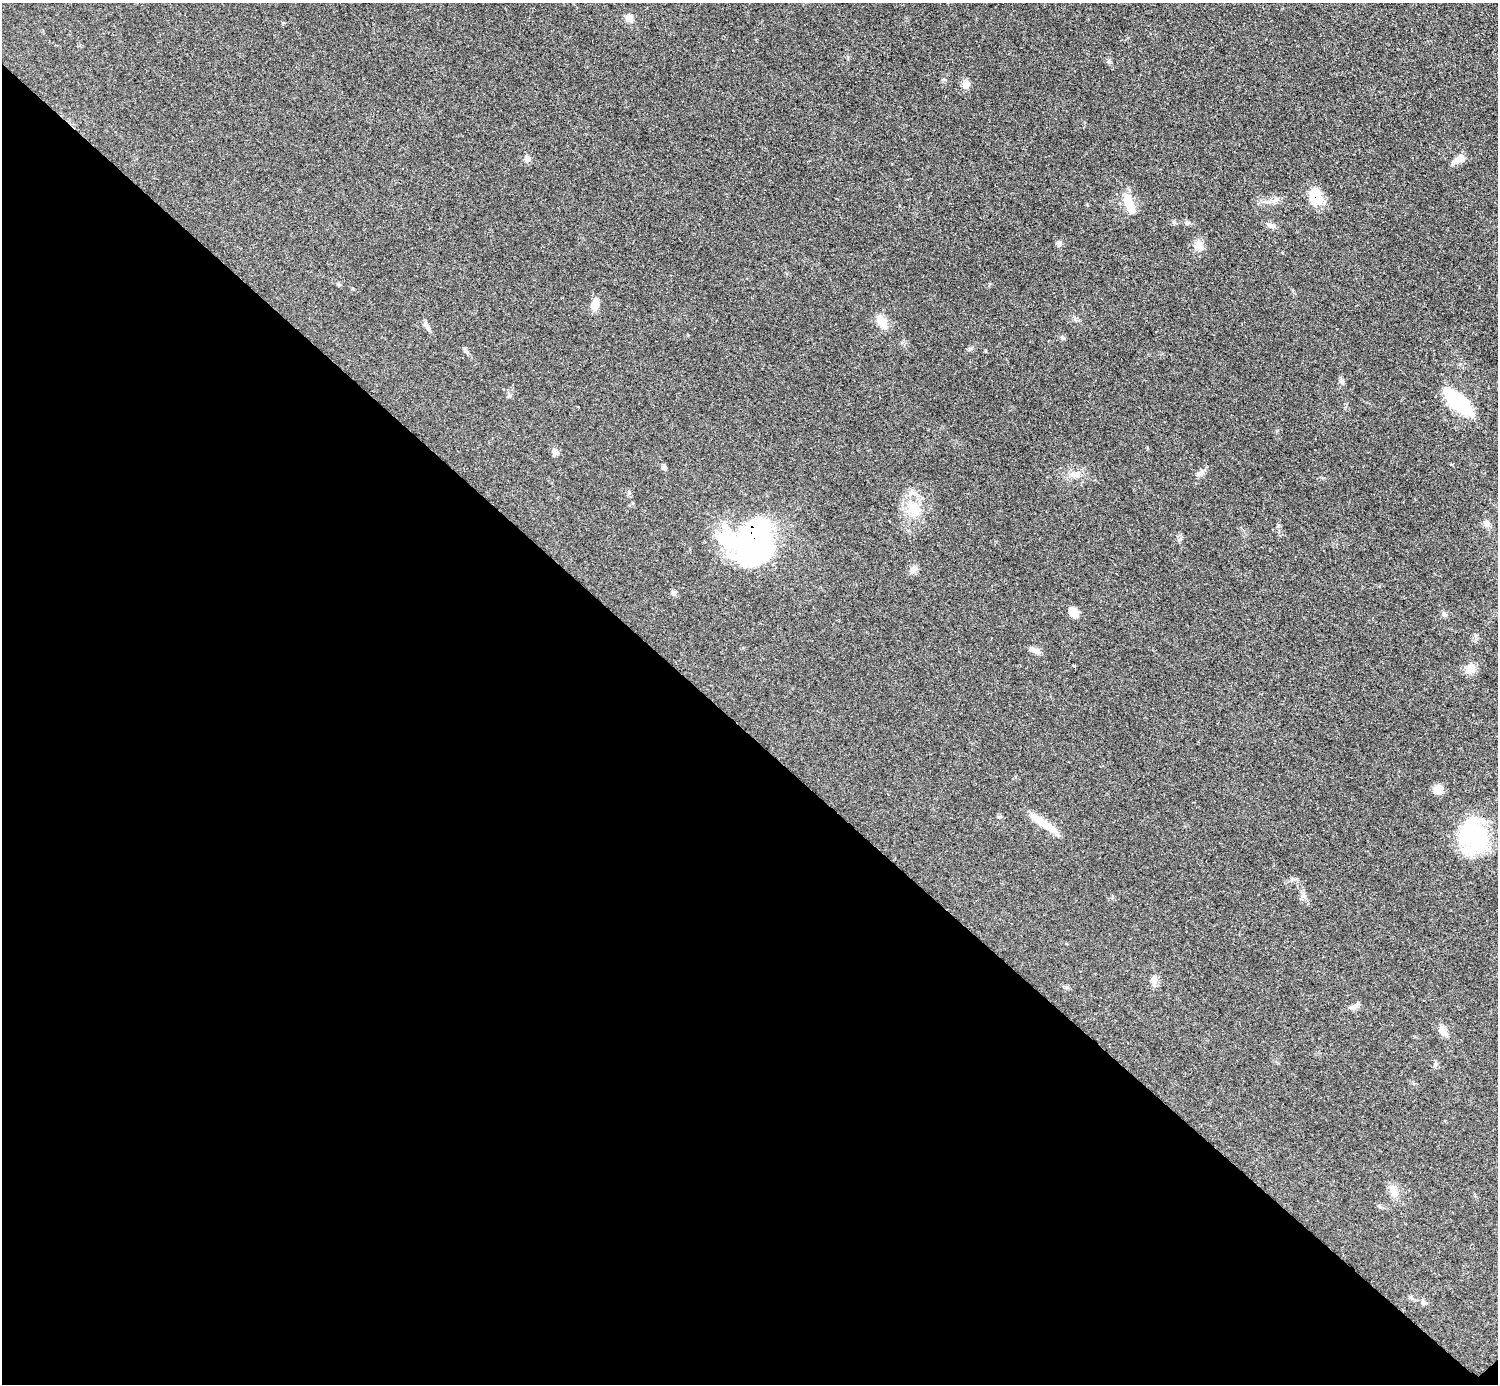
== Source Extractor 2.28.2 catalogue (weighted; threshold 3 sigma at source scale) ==
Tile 14 of 4 x 4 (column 2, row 4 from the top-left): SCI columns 1502-2997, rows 305-1686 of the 5993 x 5993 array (HDU 1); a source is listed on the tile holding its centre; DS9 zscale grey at full resolution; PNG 1500 x 1386 px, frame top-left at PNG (2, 3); no overlay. Shown black and unused: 47% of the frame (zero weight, under 3 of 5 exposures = <1% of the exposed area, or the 3 px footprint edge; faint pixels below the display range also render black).
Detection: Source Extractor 2.28.2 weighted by HDU 2 'WHT'; one run over the whole footprint, this tile lists its part. Background 0.0503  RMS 0.0062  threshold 0.0278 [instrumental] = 3 sigma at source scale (4.5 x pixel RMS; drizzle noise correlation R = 1.50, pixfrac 1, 0.05/0.05 arcsec/px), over >= 5 px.
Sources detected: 41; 1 inside a brighter listed object's ellipse — not listed separately; the other 40 listed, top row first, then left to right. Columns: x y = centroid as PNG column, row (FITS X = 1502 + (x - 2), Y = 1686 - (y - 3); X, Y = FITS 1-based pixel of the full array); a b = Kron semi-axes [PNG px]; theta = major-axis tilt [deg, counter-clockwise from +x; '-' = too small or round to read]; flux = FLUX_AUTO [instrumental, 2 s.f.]
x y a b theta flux
629 18 10 10 - 3.6
1108 61 6 4 89 1.1
965 84 12 8 -87 3.7
527 159 9 7 -79 2.5
1459 159 15 9 31 4.6
1315 197 18 13 -74 18
1129 203 24 10 -65 12
1271 226 13 6 -16 2.6
1059 243 8 6 73 1.5
1199 246 14 10 -26 4.8
595 304 14 10 73 5.2
882 322 23 10 -62 7
427 327 15 5 -55 2.3
1063 338 7 4 -19 0.9
970 349 6 4 18 0.98
466 350 10 4 -64 1.5
1341 381 8 5 -38 1.5
1459 403 33 11 -44 55
555 452 11 7 -33 2.5
664 467 6 6 - 1.5
1198 474 6 6 - 1.5
1074 475 14 7 -13 4.2
629 493 8 4 81 1
914 510 27 14 -52 14
1486 523 10 8 -55 2.5
754 538 46 38 67 150
913 569 13 8 46 2.9
674 593 7 6 - 1.6
1074 612 11 9 -36 6.2
1444 614 8 6 -28 1.5
1035 650 16 6 -25 3
1470 668 14 12 -34 5.1
1438 789 11 10 - 6
1047 826 38 9 -37 12
1473 835 38 27 -83 66
1154 980 14 7 -89 3.7
1352 1007 12 7 11 2.5
1443 1031 15 9 -56 4.3
1394 1191 18 9 -82 5
1424 1302 7 6 - 1.6
Overlapping masked pixels (flux is a lower limit): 2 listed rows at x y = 1315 197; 754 538
Unlisted compact peaks at least as high as the median listed source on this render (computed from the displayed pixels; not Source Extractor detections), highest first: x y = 1187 223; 1174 222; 1180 539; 509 396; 1277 199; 1435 1065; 1278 526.